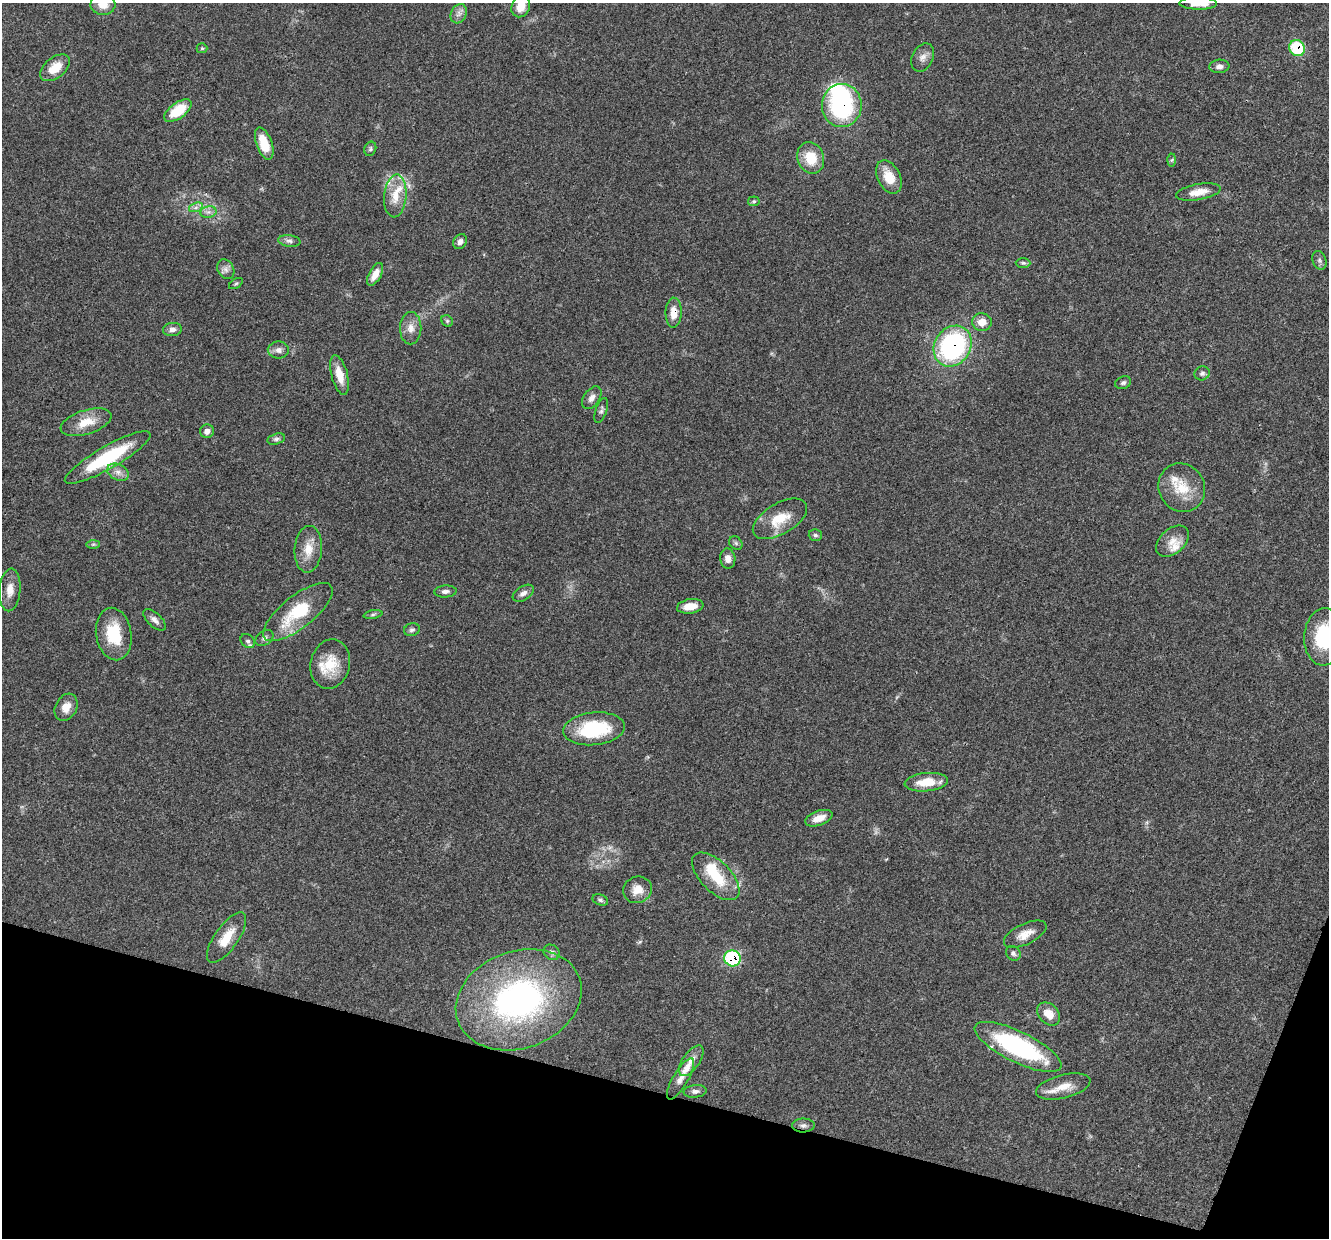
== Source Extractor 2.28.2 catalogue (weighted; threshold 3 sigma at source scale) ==
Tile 15 of 4 x 4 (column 3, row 4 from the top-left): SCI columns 2664-3990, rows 259-1494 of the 5321 x 5335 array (HDU 1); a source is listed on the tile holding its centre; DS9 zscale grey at full resolution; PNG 1331 x 1240 px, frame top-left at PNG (2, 3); each listed source drawn as its Kron ellipse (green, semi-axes under 4 px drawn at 4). Shown black and unused: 13% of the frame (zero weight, under 3 of 4 exposures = <1% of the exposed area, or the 3 px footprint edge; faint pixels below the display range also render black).
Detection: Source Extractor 2.28.2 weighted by HDU 2 'WHT'; one run over the whole footprint, this tile lists its part. Background 0.0537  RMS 0.0049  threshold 0.0218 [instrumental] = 3 sigma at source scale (4.5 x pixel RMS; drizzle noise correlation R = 1.50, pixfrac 1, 0.05/0.05 arcsec/px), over >= 5 px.
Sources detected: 96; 2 too faint to see at this stretch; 2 inside a brighter object's white glare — neither listed nor drawn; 6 inside a brighter listed object's ellipse — not listed separately; the other 86 listed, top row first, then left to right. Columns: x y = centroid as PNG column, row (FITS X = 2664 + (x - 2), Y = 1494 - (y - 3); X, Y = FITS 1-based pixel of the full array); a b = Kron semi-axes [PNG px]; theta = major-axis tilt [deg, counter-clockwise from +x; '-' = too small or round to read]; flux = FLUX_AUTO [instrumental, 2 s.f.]
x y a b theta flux
1198 3 18 6 -1 6.4
103 5 12 10 2 5.9
521 7 11 9 66 5.2
459 14 10 7 64 2.2
202 48 5 5 - 0.65
1297 48 8 7 - 24
923 58 15 10 65 3.2
1219 66 10 6 4 2
55 68 17 10 38 9
842 105 21 20 - 58
178 111 16 7 36 17
264 144 17 8 -70 11
370 149 7 5 69 0.99
811 158 16 13 -69 12
1172 160 6 4 88 0.78
889 177 18 11 -63 8.9
1198 192 23 8 10 6.4
395 196 21 11 85 8.9
754 201 6 5 - 0.68
196 207 7 4 19 1.3
208 212 8 5 11 1.8
289 241 11 6 -7 1.7
460 242 8 6 58 2.2
1319 260 9 7 -71 1.5
1023 263 7 5 -1 0.99
226 269 10 8 -58 2.2
375 274 12 6 61 4.6
236 284 8 4 33 0.81
674 313 15 8 89 5.7
447 321 6 5 - 0.79
982 322 9 9 - 5.2
411 328 16 10 89 4.5
172 329 9 6 6 2.1
953 346 21 18 57 84
278 350 10 8 0 2.5
1202 373 8 7 - 1.4
340 375 20 8 -75 7.1
1123 383 8 6 19 1.3
592 398 13 8 54 2.8
601 410 13 5 71 1.4
86 422 26 12 17 9.7
207 431 7 6 - 2.3
276 439 9 5 15 1.2
108 457 49 11 30 35
118 472 11 8 -28 2.9
1182 488 25 23 -58 14
780 519 30 15 31 12
815 535 6 6 - 1.1
1172 541 19 12 42 5.4
736 543 7 6 - 0.97
93 544 7 4 1 0.83
308 549 23 13 85 7.9
728 559 10 7 -84 3.1
10 590 21 10 85 5.3
445 591 11 6 4 1.7
523 593 12 7 33 2.3
690 606 13 7 8 6.9
298 612 42 16 38 25
373 615 9 4 11 0.92
155 620 14 7 -43 2.4
412 630 8 6 15 1.2
114 634 26 17 -81 19
1324 637 29 20 86 30
264 638 10 7 35 1.6
248 641 8 6 -45 1.3
330 664 25 19 78 14
66 707 14 10 61 4.9
594 729 31 16 6 31
926 782 22 9 6 10
819 818 14 7 19 5
716 876 30 15 -45 17
637 890 14 13 - 5.6
600 900 8 5 -21 1.1
1025 934 23 10 26 5.7
227 937 29 11 55 9.7
552 952 9 7 -35 1.5
1013 953 8 6 -46 1.3
732 958 8 8 - 41
519 1000 64 48 20 130
1049 1014 13 9 -45 6.3
1018 1047 48 15 -26 65
691 1061 18 8 54 4.4
680 1079 23 7 60 3.8
1063 1086 28 11 14 8.2
695 1091 11 6 6 1.8
803 1125 11 7 2 1.9
Overlapping masked pixels (flux is a lower limit): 6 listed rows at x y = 1297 48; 842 105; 674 313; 953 346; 732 958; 803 1125
Isophote crosses this tile's border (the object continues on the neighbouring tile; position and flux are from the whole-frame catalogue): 4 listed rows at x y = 1198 3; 103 5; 521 7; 1324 637